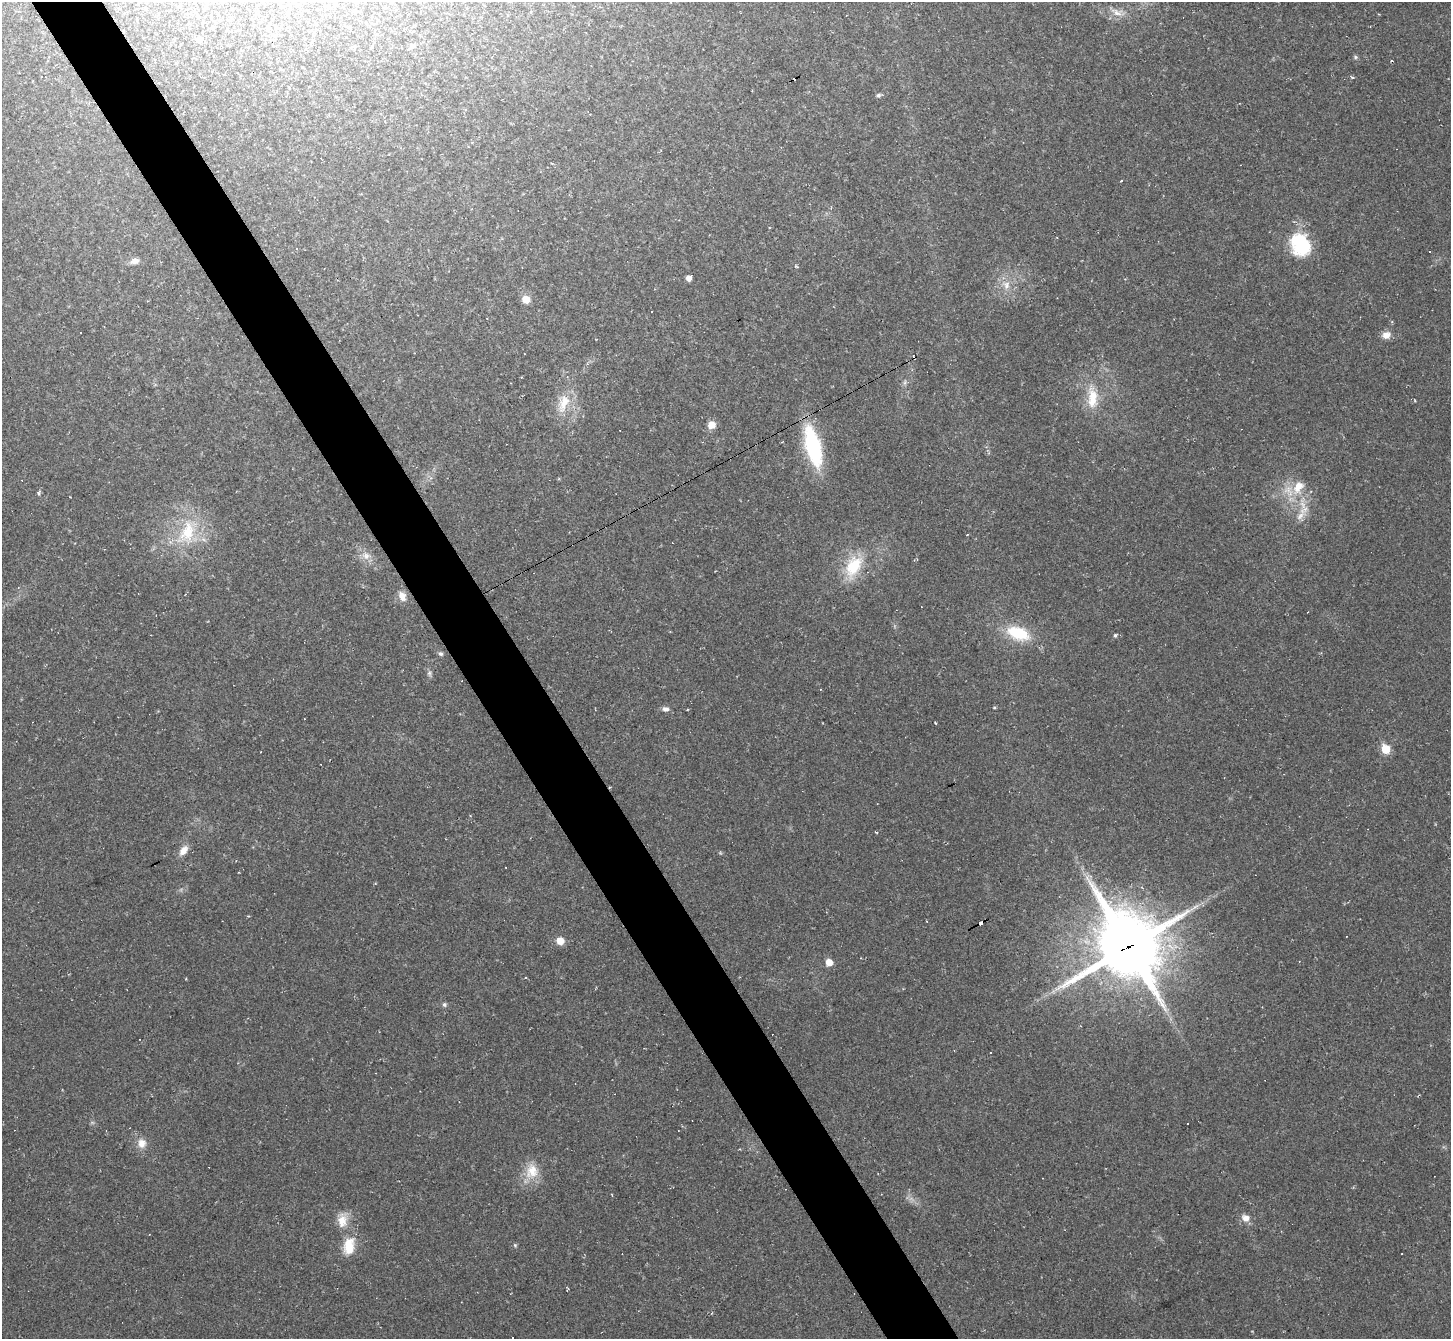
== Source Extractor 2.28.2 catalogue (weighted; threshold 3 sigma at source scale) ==
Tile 11 of 4 x 4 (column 3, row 3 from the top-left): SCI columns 2900-4348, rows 1491-2827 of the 5799 x 5790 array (HDU 1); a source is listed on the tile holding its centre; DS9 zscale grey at full resolution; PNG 1453 x 1341 px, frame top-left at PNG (2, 2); no overlay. Shown black and unused: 5% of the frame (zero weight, under 2 of 3 exposures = <1% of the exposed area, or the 3 px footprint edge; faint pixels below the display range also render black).
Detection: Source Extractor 2.28.2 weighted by HDU 2 'WHT'; one run over the whole footprint, this tile lists its part. Background 0.0951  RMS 0.008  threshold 0.0359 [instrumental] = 3 sigma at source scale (4.5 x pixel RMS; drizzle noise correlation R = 1.50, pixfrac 1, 0.05/0.05 arcsec/px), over >= 5 px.
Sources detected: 68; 20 cosmic-ray / hot-pixel residue — not listed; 1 inside a brighter listed object's ellipse — not listed separately; the other 47 listed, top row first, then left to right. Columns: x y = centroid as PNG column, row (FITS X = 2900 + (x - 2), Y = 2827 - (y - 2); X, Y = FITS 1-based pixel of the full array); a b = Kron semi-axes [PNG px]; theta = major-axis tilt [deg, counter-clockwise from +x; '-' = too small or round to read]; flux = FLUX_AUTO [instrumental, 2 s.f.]
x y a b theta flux
1117 12 16 10 -13 7.5
200 39 9 6 32 2.1
412 46 7 6 - 2.2
1355 57 5 5 - 1.3
878 95 6 6 - 1.8
1121 181 3 2 - 1.4
1301 244 26 21 -66 50
297 248 3 3 - 1.3
1429 251 2 2 - 0.71
135 261 12 8 14 4.7
689 278 5 5 - 4.2
1006 285 13 10 -85 8
526 299 8 7 - 9.5
651 312 3 2 - 0.93
1386 335 10 8 14 6.4
905 383 8 4 82 1.8
1092 398 32 14 -89 21
564 403 30 13 71 17
711 425 8 7 - 8.3
813 446 39 14 -76 81
1298 487 23 14 64 19
39 494 6 4 54 1.4
1300 516 19 8 43 7.4
187 532 34 20 74 40
967 535 3 2 - 0.68
366 556 13 10 -33 6.9
853 566 29 18 60 32
402 596 13 9 -62 6.8
1018 633 29 16 -20 32
1115 635 5 4 - 1.5
441 654 6 5 - 1.8
429 673 8 6 89 2.1
666 709 9 6 -5 3.2
1385 749 6 5 - 29
183 850 14 9 53 7
927 921 3 2 - 0.74
560 941 7 7 - 8.8
1128 946 25 22 -60 5500
829 962 6 6 - 9.4
444 1004 6 6 - 1.8
990 1052 2 2 - 0.88
141 1143 12 11 - 7.5
532 1171 23 17 78 17
1245 1218 10 8 -29 6
342 1221 20 13 89 12
515 1245 6 4 -68 1.2
349 1246 23 14 84 19
Overlapping masked pixels (flux is a lower limit): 1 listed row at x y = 1128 946